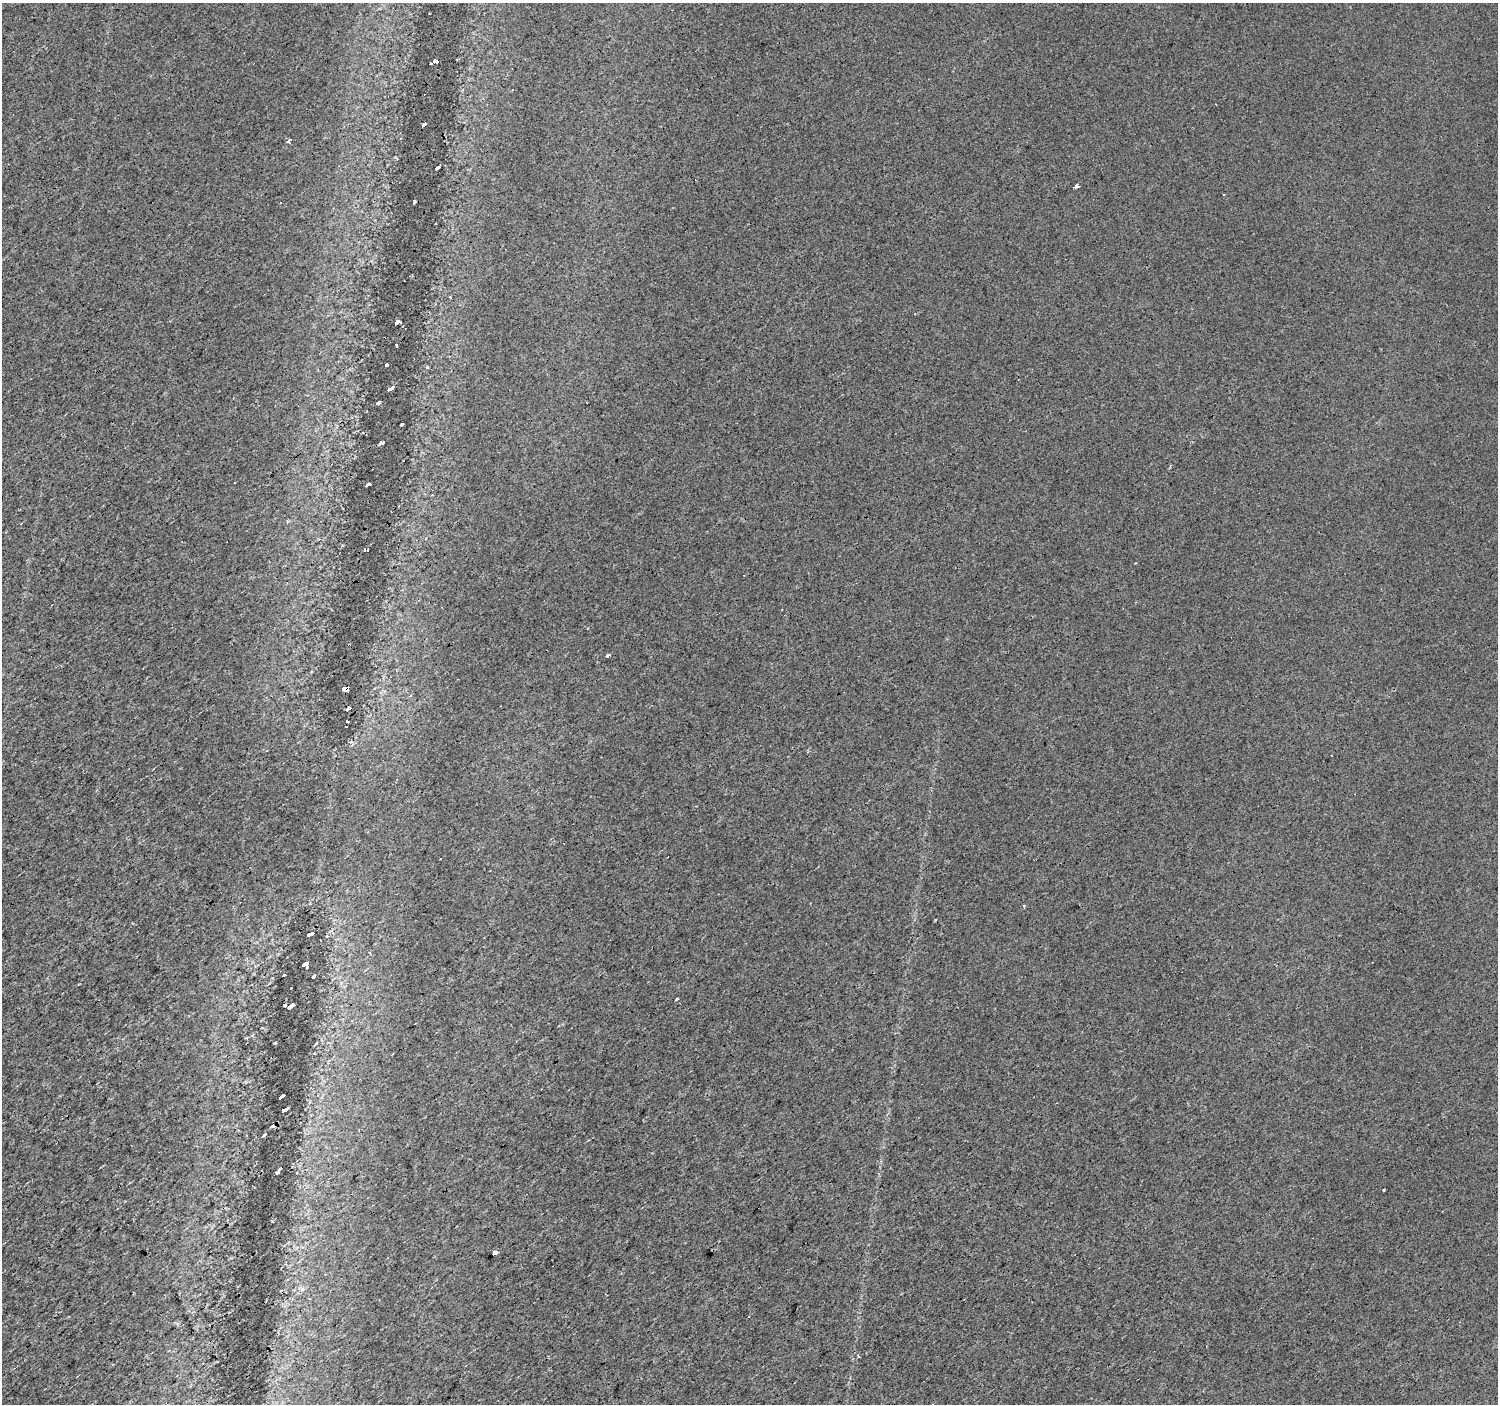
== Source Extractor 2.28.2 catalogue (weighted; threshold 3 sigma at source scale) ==
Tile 7 of 4 x 4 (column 3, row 2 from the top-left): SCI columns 2996-4491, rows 3000-4401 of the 5988 x 5937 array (HDU 1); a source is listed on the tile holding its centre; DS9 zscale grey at full resolution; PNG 1500 x 1406 px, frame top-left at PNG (2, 3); no overlay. Shown black and unused: <1% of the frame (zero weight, under 3 of 4 exposures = <1% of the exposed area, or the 3 px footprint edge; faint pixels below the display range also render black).
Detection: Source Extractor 2.28.2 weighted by HDU 2 'WHT'; one run over the whole footprint, this tile lists its part. Background 0.0136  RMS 0.0034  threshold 0.0151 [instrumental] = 3 sigma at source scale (4.5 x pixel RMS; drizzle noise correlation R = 1.50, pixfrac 1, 0.0396/0.0396 arcsec/px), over >= 5 px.
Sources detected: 59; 17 cosmic-ray / hot-pixel residue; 1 long thin detection or spike segment (spike, bleed or trail) — not listed; the other 41 listed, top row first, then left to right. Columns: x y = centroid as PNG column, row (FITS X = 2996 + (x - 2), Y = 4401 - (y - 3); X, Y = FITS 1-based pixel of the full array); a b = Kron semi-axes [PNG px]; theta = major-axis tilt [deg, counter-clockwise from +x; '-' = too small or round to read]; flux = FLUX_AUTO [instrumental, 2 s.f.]
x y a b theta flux
435 61 5 4 - 42
513 90 3 3 - 0.29
425 124 4 3 - 13
288 141 3 3 - 9.6
437 168 4 3 - 0.62
1076 187 4 3 - 21
415 202 3 3 - 23
450 297 3 2 - 0.5
399 322 5 4 - 71
396 345 3 3 - 48
387 365 4 3 - 1.4
428 367 3 3 - 2.5
390 389 5 3 - 61
378 403 5 3 - 1.2
401 424 3 2 - 0.4
381 443 4 4 - 63
235 483 3 2 - 0.44
369 484 5 3 - 2.4
366 549 6 4 -3 11
1135 563 3 3 - 0.86
608 656 3 3 - 12
346 689 5 4 - 190
411 695 3 3 - 0.97
348 709 6 3 39 3.6
347 722 3 3 - 0.92
441 859 3 3 - 0.62
310 934 5 3 - 66
369 952 3 3 - 1.1
306 964 5 5 - 88
1276 965 3 2 - 0.6
313 977 3 3 - 0.76
291 988 2 2 - 0.21
677 999 3 2 - 0.45
292 1005 7 3 36 3.9
275 1043 3 2 - 0.38
283 1096 5 3 - 12
284 1110 6 3 32 57
276 1173 5 3 - 11
1383 1190 3 3 - 1.1
272 1221 3 3 - 1.2
495 1252 4 3 - 12
Overlapping masked pixels (flux is a lower limit): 2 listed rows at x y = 346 689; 348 709